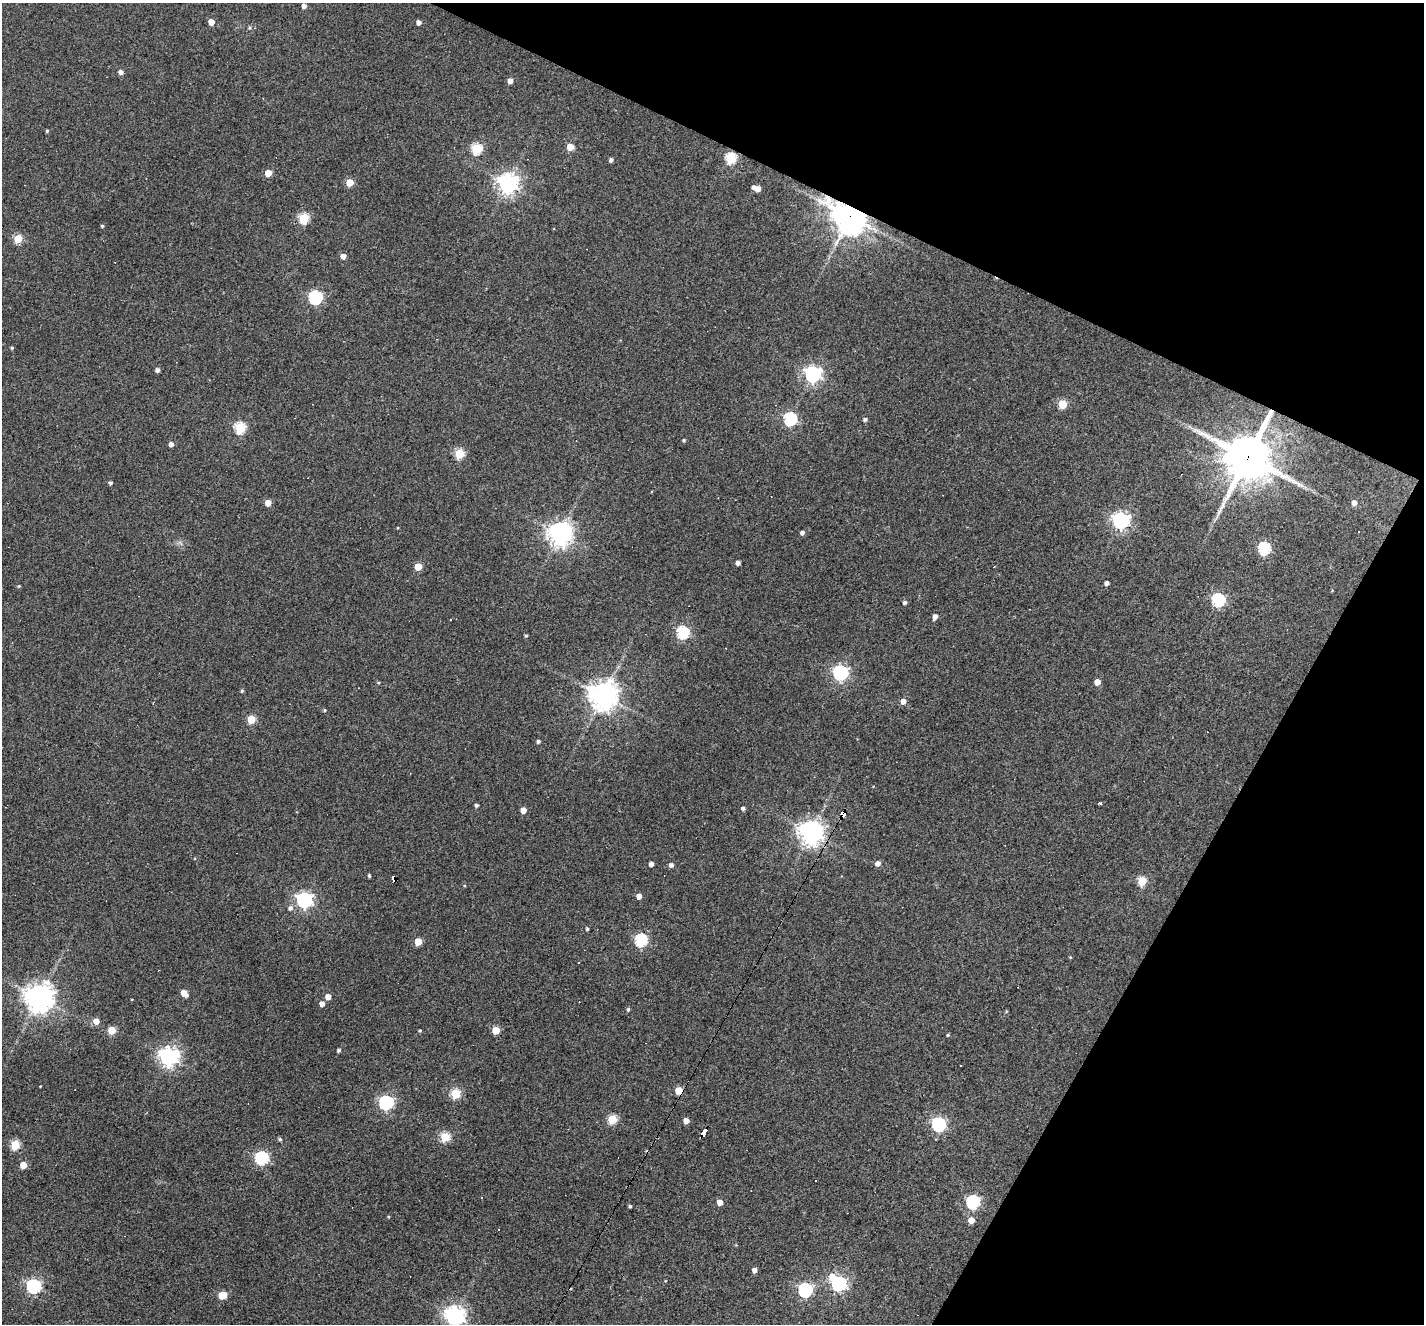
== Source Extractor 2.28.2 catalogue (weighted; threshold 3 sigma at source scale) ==
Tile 8 of 4 x 4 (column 4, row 2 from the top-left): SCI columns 4269-5690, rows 2919-4240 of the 5690 x 5702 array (HDU 1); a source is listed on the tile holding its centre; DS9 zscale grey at full resolution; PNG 1426 x 1326 px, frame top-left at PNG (2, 3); no overlay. Shown black and unused: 24% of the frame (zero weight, under 3 of 4 exposures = <1% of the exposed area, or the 3 px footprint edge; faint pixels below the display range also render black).
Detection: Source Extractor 2.28.2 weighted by HDU 2 'WHT'; one run over the whole footprint, this tile lists its part. Background 0.0564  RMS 0.0047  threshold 0.0211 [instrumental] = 3 sigma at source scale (4.5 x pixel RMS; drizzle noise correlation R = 1.50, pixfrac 1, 0.05/0.05 arcsec/px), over >= 5 px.
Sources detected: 120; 1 inside a brighter object's white glare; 7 cosmic-ray / hot-pixel residue — not listed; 1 inside a brighter listed object's ellipse — not listed separately; the other 111 listed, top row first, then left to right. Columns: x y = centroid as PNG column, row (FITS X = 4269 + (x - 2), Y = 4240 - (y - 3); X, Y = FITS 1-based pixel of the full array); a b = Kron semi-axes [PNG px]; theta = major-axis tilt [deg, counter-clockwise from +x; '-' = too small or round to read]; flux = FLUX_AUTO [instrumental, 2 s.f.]
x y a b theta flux
304 6 4 4 - 2.1
211 22 5 4 - 5.4
418 22 4 4 - 2
120 72 5 5 - 1.8
510 81 5 4 - 2.6
47 131 4 4 - 0.56
570 147 5 5 - 10
476 149 5 5 - 40
731 158 6 5 - 38
611 160 4 4 - 1.4
268 173 5 5 - 9.2
349 182 5 5 - 13
507 183 7 7 - 310
758 189 5 5 - 4
850 216 12 10 -35 750
303 218 5 5 - 35
102 226 3 3 - 0.63
18 239 5 5 - 16
343 256 4 4 - 3.4
315 297 6 6 - 78
12 348 4 3 - 0.58
157 370 4 4 - 1.6
813 374 6 6 - 160
1062 404 5 5 - 19
790 419 6 6 - 69
865 419 5 4 - 1.2
240 428 5 5 - 43
684 440 4 4 - 0.63
171 444 4 4 - 2.4
459 453 5 5 - 26
1247 457 15 15 - 1800
110 483 4 4 - 1.1
268 503 5 4 - 5.3
1354 503 4 4 - 3.2
1121 520 6 6 - 180
802 533 5 4 - 1.5
560 534 7 7 - 450
1264 548 6 5 - 61
738 563 4 4 - 1.7
418 567 5 5 - 10
1106 583 4 4 - 1.8
19 586 5 4 - 0.48
1218 600 6 5 - 76
905 603 5 4 - 1
935 617 5 4 - 2.6
450 620 3 2 - 0.47
683 632 6 5 - 58
526 636 4 3 - 0.61
840 673 6 6 - 130
1097 682 4 4 - 5.3
378 683 4 4 - 0.51
242 691 5 4 - 0.66
603 695 8 8 - 650
903 701 5 5 - 3.3
324 710 4 4 - 0.6
251 719 5 5 - 19
538 741 4 4 - 1
1100 803 3 3 - 1.6
476 805 3 3 - 1.1
743 808 4 4 - 1.3
523 810 4 4 - 4.2
844 814 6 4 59 120
811 832 7 7 - 460
878 863 5 5 - 2.4
651 864 4 4 - 2.4
671 865 4 4 - 1.7
369 876 4 3 - 0.76
1142 881 5 5 - 23
639 896 4 4 - 3.2
304 900 6 6 - 160
290 908 6 5 - 1.7
587 929 4 3 - 0.77
641 940 6 5 - 61
418 942 5 5 - 11
1070 957 4 3 - 0.4
184 993 6 4 -49 6.4
328 997 4 4 - 4.3
39 998 9 8 - 670
322 1004 5 4 - 3
628 1009 5 4 - 0.75
96 1021 5 5 - 5.1
112 1030 5 5 - 13
420 1030 4 3 - 0.52
496 1030 5 5 - 12
948 1035 4 3 - 0.51
339 1050 4 4 - 1
168 1057 7 7 - 250
960 1066 3 3 - 1.3
679 1090 5 5 - 11
455 1094 5 5 - 32
386 1103 6 6 - 100
612 1119 5 5 - 23
686 1121 4 4 - 3.8
938 1124 6 6 - 92
704 1132 8 4 62 48
445 1137 5 5 - 29
280 1139 5 4 - 0.78
15 1145 5 5 - 25
261 1158 6 6 - 72
23 1165 5 5 - 8.8
720 1202 4 4 - 4.6
973 1202 6 6 - 78
630 1206 3 3 - 0.73
388 1217 4 3 - 0.45
971 1220 5 5 - 5.7
754 1270 4 4 - 2.6
839 1284 6 6 - 120
33 1286 6 6 - 96
805 1290 6 6 - 88
222 1295 6 5 - 12
454 1316 7 7 - 280
Overlapping masked pixels (flux is a lower limit): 6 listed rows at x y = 850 216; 1247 457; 844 814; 811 832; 679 1090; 704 1132
Isophote crosses this tile's border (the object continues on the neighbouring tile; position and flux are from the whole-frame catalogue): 1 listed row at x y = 454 1316